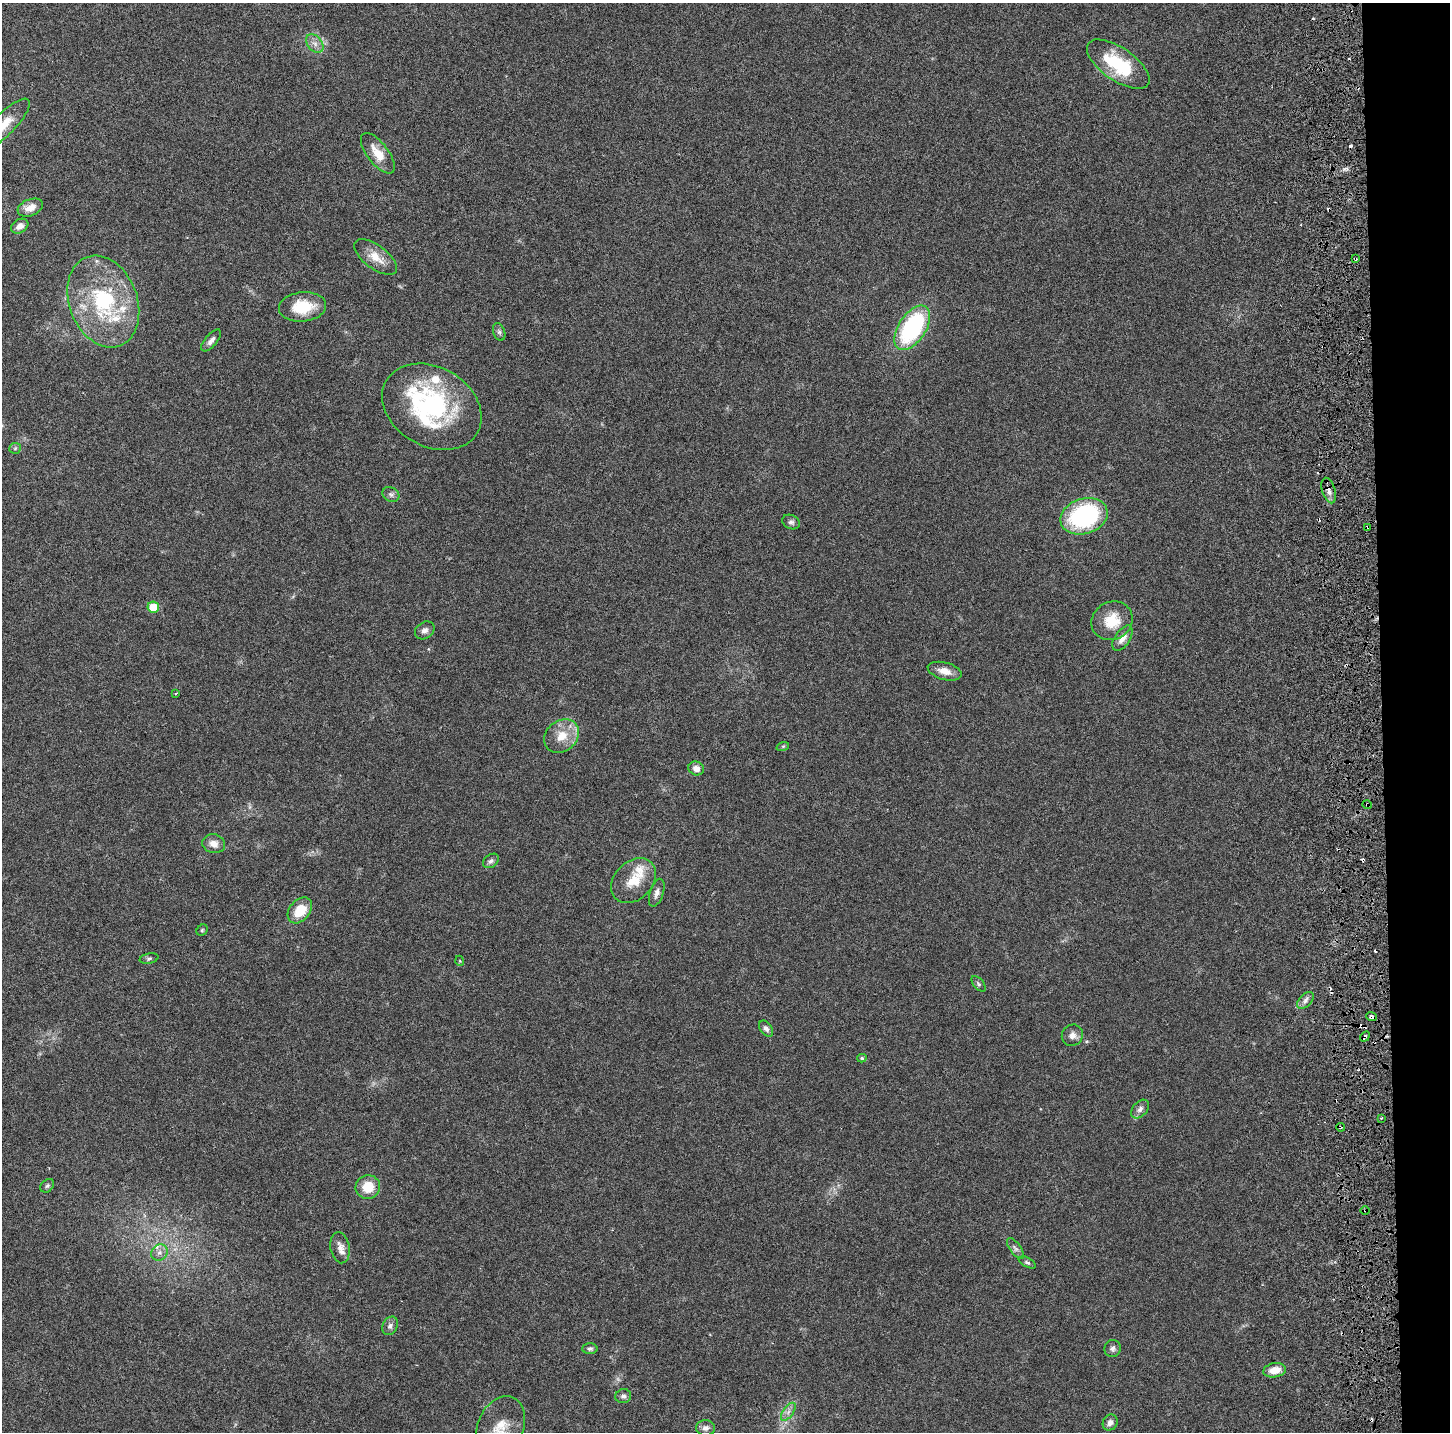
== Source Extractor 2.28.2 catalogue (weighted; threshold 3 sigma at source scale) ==
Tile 6 of 3 x 3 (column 3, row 2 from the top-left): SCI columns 3111-4558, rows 1516-2945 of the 4778 x 4489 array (HDU 1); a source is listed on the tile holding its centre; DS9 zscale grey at full resolution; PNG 1452 x 1434 px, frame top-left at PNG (2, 3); each listed source drawn as its Kron ellipse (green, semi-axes under 4 px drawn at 4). Shown black and unused: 5% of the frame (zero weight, under 3 of 6 exposures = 9% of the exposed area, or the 3 px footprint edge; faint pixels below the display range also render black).
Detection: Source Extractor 2.28.2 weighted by HDU 2 'WHT'; one run over the whole footprint, this tile lists its part. Background 0.0271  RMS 0.0022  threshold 0.00913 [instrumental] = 3 sigma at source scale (4.09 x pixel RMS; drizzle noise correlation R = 1.36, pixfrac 0.8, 0.0396/0.0396 arcsec/px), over >= 5 px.
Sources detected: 82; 1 too faint to see at this stretch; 2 inside a brighter object's white glare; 10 cosmic-ray / hot-pixel residue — neither listed nor drawn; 5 inside a brighter listed object's ellipse — not listed separately; the other 64 listed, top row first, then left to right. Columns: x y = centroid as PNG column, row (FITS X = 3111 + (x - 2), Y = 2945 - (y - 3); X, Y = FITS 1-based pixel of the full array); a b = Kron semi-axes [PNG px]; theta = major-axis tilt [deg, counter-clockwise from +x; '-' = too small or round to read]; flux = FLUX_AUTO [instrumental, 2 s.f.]
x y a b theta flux
315 43 10 7 -48 1.2
1118 64 36 16 -35 12
5 124 33 11 46 3.8
378 153 24 10 -53 3.7
30 208 13 8 21 2
20 226 9 7 31 1.3
376 257 25 11 -37 3.3
1355 259 3 2 - 0.27
103 301 47 34 -69 22
302 307 24 14 5 6.7
912 328 25 13 57 26
499 332 9 6 -70 0.52
211 340 13 6 49 1.1
432 407 53 39 -30 30
15 448 6 5 - 0.37
1329 491 13 6 -74 1.2
391 494 9 7 -31 0.61
1084 516 24 17 17 28
791 522 9 7 -24 0.64
1368 527 4 3 - 0.47
153 607 6 5 - 5.3
1112 621 21 19 29 5.2
425 630 10 8 36 1
1122 638 14 7 56 1.6
945 671 17 8 -15 2.2
176 693 4 3 - 0.19
562 736 19 15 41 4
783 746 6 4 18 0.28
696 768 8 6 -27 1.4
1367 805 5 3 - 0.21
214 844 11 9 -15 1.7
491 861 9 6 36 0.64
633 881 25 19 45 4.9
657 893 14 6 72 1
300 910 14 10 50 5.2
202 930 6 5 - 0.32
149 959 9 5 12 0.47
460 961 5 3 - 0.18
978 984 9 5 -50 0.43
1305 1000 10 6 46 0.78
1372 1017 5 4 - 1.9
766 1029 9 6 -54 0.77
1072 1035 11 10 - 1.3
1365 1037 5 3 - 0.49
862 1058 4 4 - 0.31
1140 1109 11 7 49 0.87
1381 1118 2 2 - 0.2
1340 1127 5 3 - 0.28
47 1186 8 5 44 0.45
368 1187 12 12 - 4.3
1365 1210 5 3 - 0.22
340 1248 15 9 -81 1.6
1015 1248 12 5 -53 0.73
159 1253 8 7 - 0.97
1027 1262 9 4 -28 0.41
390 1326 10 7 62 0.81
1113 1348 9 8 - 0.71
590 1349 7 5 0 0.44
1275 1370 11 7 11 2.5
623 1396 8 7 - 0.66
788 1412 10 5 55 0.93
1110 1422 8 7 - 0.99
500 1428 33 23 69 6.9
705 1428 9 8 - 1
Overlapping masked pixels (flux is a lower limit): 8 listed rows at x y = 1355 259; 1329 491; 1368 527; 1367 805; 1372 1017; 1365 1037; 1340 1127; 1365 1210
Isophote crosses this tile's border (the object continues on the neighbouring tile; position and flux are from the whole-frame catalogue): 2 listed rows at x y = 5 124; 500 1428